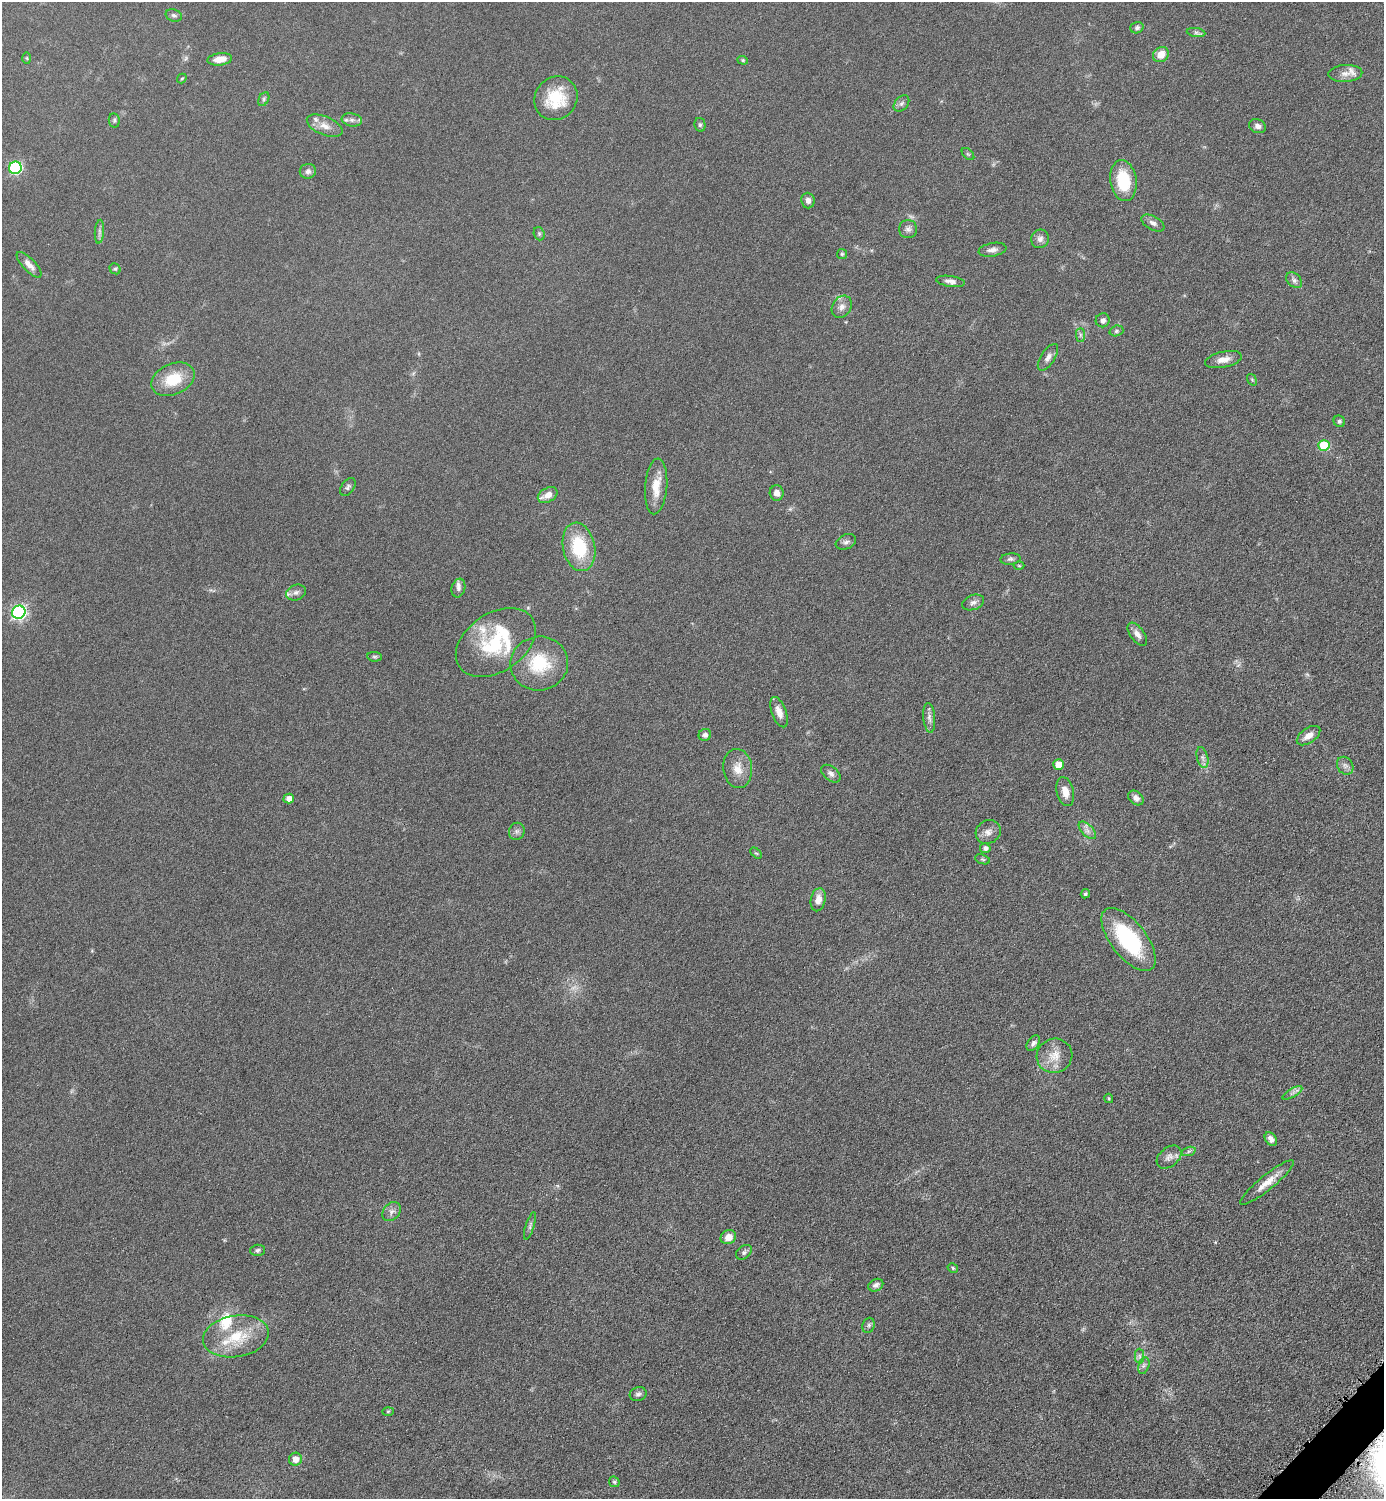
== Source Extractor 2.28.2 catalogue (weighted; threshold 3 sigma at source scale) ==
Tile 6 of 4 x 4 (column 2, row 2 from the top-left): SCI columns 1699-3080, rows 3011-4507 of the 6018 x 6018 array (HDU 1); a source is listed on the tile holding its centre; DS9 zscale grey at full resolution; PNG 1386 x 1501 px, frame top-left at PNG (2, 2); each listed source drawn as its Kron ellipse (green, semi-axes under 4 px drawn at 4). Shown black and unused: <1% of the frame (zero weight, under 4 of 8 exposures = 1% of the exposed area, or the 3 px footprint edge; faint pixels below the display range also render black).
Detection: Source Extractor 2.28.2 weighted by HDU 2 'WHT'; one run over the whole footprint, this tile lists its part. Background 0.0766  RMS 0.0057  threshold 0.0234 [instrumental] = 3 sigma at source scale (4.09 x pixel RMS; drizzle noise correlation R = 1.36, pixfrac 0.8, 0.05/0.05 arcsec/px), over >= 5 px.
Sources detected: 111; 2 too faint to see at this stretch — neither listed nor drawn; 6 inside a brighter listed object's ellipse — not listed separately; the other 103 listed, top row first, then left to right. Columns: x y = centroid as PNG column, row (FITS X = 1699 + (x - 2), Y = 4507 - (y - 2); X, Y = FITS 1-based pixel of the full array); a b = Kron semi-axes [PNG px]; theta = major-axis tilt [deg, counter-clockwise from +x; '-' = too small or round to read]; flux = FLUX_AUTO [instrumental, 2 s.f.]
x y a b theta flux
174 15 8 6 -20 1.3
1137 28 7 5 18 1.3
1196 32 9 4 -9 1.3
1161 55 8 7 - 6.4
27 58 6 4 -88 0.57
220 59 12 6 7 5.8
743 60 5 4 - 0.74
1345 73 17 8 3 3.8
182 79 5 4 - 0.58
556 98 23 20 48 19
264 99 7 5 62 1
901 103 9 6 49 1.6
114 120 7 5 -79 0.96
352 120 10 6 -9 2.1
700 125 7 5 -78 1
325 126 19 9 -23 4.9
1258 126 8 7 - 2
968 154 7 4 -44 0.79
15 168 6 6 - 72
308 171 8 7 - 2.3
1123 181 21 13 -81 19
808 201 8 6 -84 2.6
1153 223 12 7 -28 2.3
908 229 9 9 - 2.1
99 232 12 4 86 1.6
539 234 7 5 -70 0.89
1040 239 9 8 - 2.4
992 250 14 6 10 2.6
842 254 5 5 - 0.71
29 265 16 6 -47 3.6
115 269 6 5 - 0.75
1294 280 9 6 -45 1.7
951 281 14 5 -8 2.3
842 307 12 9 57 3
1103 320 7 7 - 2.1
1116 331 7 5 18 1
1080 335 7 4 -90 1.1
1048 357 15 7 56 2.7
1223 360 18 8 12 4.7
173 379 23 15 24 16
1252 380 6 4 -56 0.71
1339 421 6 5 - 1
1324 445 5 5 - 20
656 486 28 11 85 9.6
348 487 10 6 55 1.4
777 493 7 7 - 2.6
548 495 10 7 28 4.4
846 542 10 7 22 1.8
579 547 24 16 -78 28
1010 559 10 5 5 1.4
1019 566 5 3 - 0.49
458 588 9 6 74 1.8
296 592 10 7 22 2.3
973 602 11 7 19 2
19 612 7 6 - 110
1137 634 13 6 -53 2.9
496 642 44 29 33 39
375 657 7 4 -5 0.84
539 664 29 27 11 24
779 712 16 7 -70 4.9
929 718 15 6 -86 2.5
705 735 6 6 - 2
1309 736 13 7 35 4
1202 758 11 5 -75 2
1059 764 5 5 - 8.5
1345 766 9 7 -55 2.1
738 769 19 14 -83 7.2
831 774 11 7 -40 2
1065 792 15 8 -76 5
1136 798 8 6 -40 2.3
289 799 5 5 - 4.2
1087 830 11 5 -46 2.3
517 831 8 7 - 1.8
988 832 13 11 33 3.6
985 848 5 5 - 1.9
756 853 7 4 -42 0.72
983 859 8 4 -19 0.91
1085 894 5 4 - 0.94
818 900 11 7 78 5
1129 939 38 17 -52 46
1033 1043 8 5 55 1.5
1054 1056 18 17 - 8.2
1292 1093 11 3 29 1.5
1109 1098 5 4 - 0.78
1271 1139 7 5 -56 2.5
1189 1151 7 4 18 1
1169 1157 14 9 40 3.1
1267 1182 34 7 39 7.4
391 1212 10 8 49 2.3
530 1226 14 4 73 1.4
728 1237 8 6 25 4.9
258 1250 7 5 3 1.2
744 1252 9 6 38 1.4
953 1268 5 4 - 0.81
876 1285 8 6 27 2
869 1325 8 6 72 1.2
236 1336 33 20 9 21
1139 1356 7 4 -89 1.4
1144 1366 8 5 70 1.5
638 1394 8 6 18 1.6
388 1411 6 4 2 0.61
295 1459 6 6 - 4.6
614 1482 6 5 - 0.88